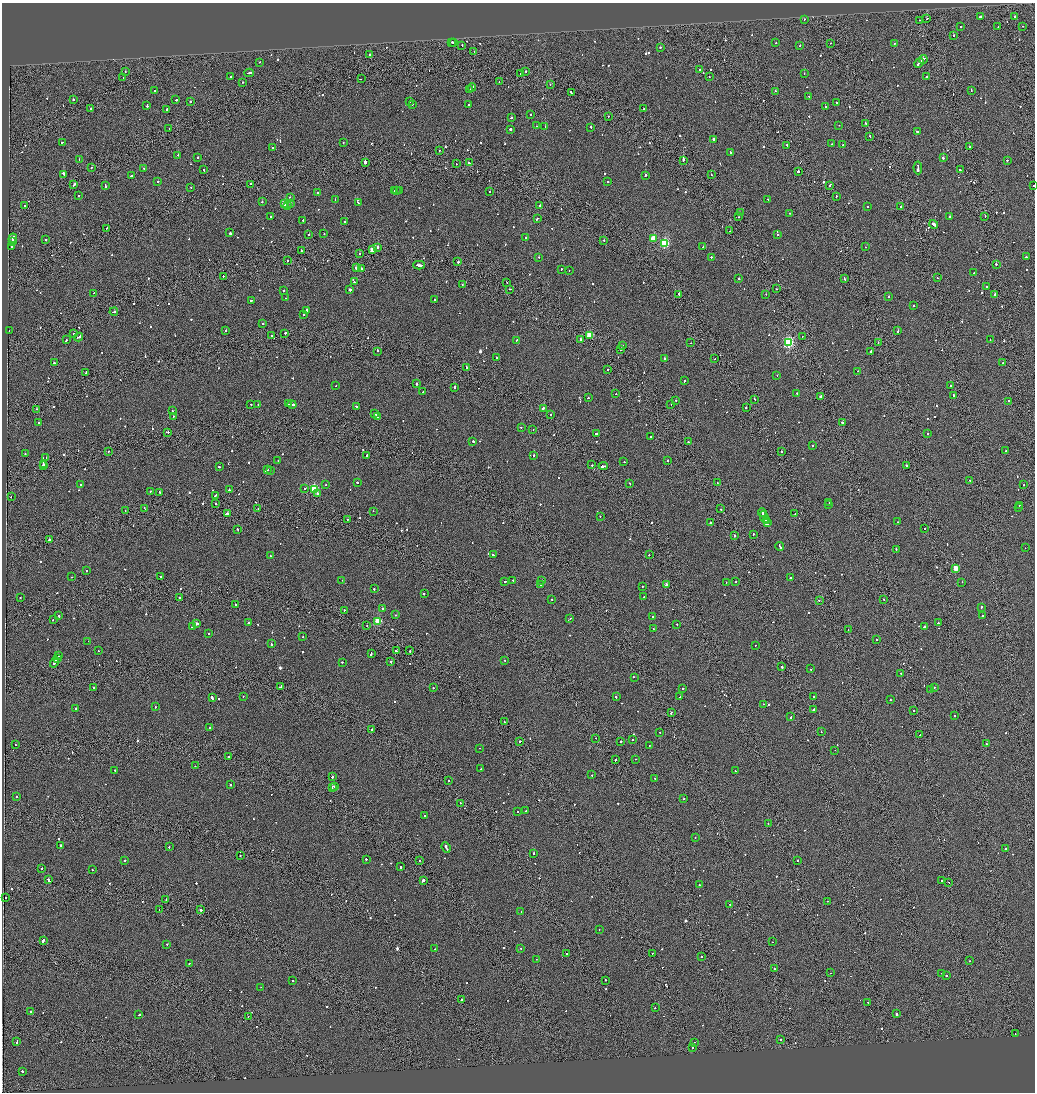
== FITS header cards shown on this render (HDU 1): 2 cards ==
NAXIS1  =                 2065
NAXIS2  =                 2180

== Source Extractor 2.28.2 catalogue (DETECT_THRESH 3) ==
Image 2065 x 2180 px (HDU 1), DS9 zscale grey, zoomed out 1/2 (1 PNG px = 2 x 2 image px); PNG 1037 x 1094 px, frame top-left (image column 1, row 2179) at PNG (2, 3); each listed source drawn as its Kron ellipse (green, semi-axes under 4 px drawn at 4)
Background -0.125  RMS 0.066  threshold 0.198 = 3 sigma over >= 5 px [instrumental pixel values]
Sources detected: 1011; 66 cannot appear on this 1/2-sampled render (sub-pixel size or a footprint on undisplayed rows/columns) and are neither listed nor drawn; of the other 945, the 500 brightest by FLUX_AUTO listed and drawn (445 fainter detections omitted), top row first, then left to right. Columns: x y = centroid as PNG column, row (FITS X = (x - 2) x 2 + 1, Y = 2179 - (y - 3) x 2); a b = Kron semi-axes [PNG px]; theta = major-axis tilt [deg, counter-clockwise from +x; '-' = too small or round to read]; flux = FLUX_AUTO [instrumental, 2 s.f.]
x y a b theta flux
1015 16 2 2 - 67
980 17 3 2 - 120
927 18 2 1 - 120
804 19 2 1 - 61
920 20 2 1 - 72
1023 26 2 1 - 83
960 27 2 2 - 67
998 27 2 1 - 88
953 35 2 2 - 140
452 42 2 2 - 90
453 42 2 1 - 63
776 43 2 2 - 67
831 43 2 1 - 110
894 44 2 1 - 140
462 45 2 1 - 350
800 45 2 2 - 100
660 47 2 2 - 71
474 52 2 2 - 72
370 55 2 2 - 160
923 59 4 2 - 440
259 62 2 1 - 72
919 63 5 2 - 360
700 69 2 1 - 92
125 71 2 1 - 100
525 71 2 2 - 160
249 73 5 2 - 290
521 73 3 1 - 160
804 74 2 1 - 990
709 76 2 2 - 98
231 77 2 2 - 500
926 77 2 2 - 430
123 78 2 1 - 170
361 79 2 2 - 150
243 82 2 2 - 85
499 82 2 2 - 61
550 84 2 2 - 170
472 87 4 1 - 250
470 90 4 2 - 280
971 90 2 2 - 110
155 91 2 2 - 100
776 91 2 2 - 160
571 92 3 2 - 140
809 97 2 2 - 73
73 100 2 1 - 600
176 100 2 2 - 170
410 101 2 2 - 110
190 102 2 2 - 310
837 102 2 2 - 110
412 104 2 2 - 60
147 105 3 2 - 130
469 105 2 2 - 80
825 107 2 2 - 96
91 108 2 2 - 86
167 109 3 2 - 340
643 109 2 2 - 91
531 115 2 2 - 63
608 117 2 1 - 66
511 118 3 2 - 150
866 123 2 2 - 180
839 125 2 1 - 67
537 126 2 1 - 160
545 127 2 1 - 100
591 127 2 2 - 460
169 128 2 2 - 100
510 129 2 1 - 2500
917 131 3 2 - 120
870 136 2 2 - 100
713 139 2 2 - 450
343 142 2 1 - 70
62 143 2 1 - 140
832 144 2 2 - 64
787 145 2 1 - 170
843 145 2 2 - 76
970 147 2 2 - 88
272 148 2 2 - 64
439 150 2 1 - 73
730 152 2 2 - 110
178 155 2 2 - 150
198 157 2 2 - 130
943 158 2 2 - 740
79 159 2 2 - 77
683 160 2 1 - 980
1007 160 2 2 - 330
365 162 3 2 - 650
469 163 2 2 - 96
456 164 2 1 - 90
91 168 2 1 - 110
144 168 2 2 - 78
918 168 6 2 -86 460
204 170 2 2 - 480
960 170 2 2 - 260
798 172 2 2 - 160
64 174 3 2 - 480
711 175 2 1 - 65
132 176 3 2 - 220
645 176 3 2 - 200
158 181 2 2 - 120
607 182 2 2 - 88
250 184 2 1 - 87
74 185 3 2 - 310
105 185 3 2 - 120
830 185 3 2 - 160
1033 186 2 1 - 230
191 188 2 1 - 62
395 190 2 2 - 130
396 190 2 2 - 78
400 190 2 2 - 150
317 192 2 2 - 130
489 192 2 1 - 73
79 196 2 2 - 130
836 196 2 1 - 98
290 198 3 2 - 120
335 199 2 2 - 61
768 199 2 2 - 80
262 201 2 2 - 230
285 203 3 2 - 340
291 203 2 2 - 140
358 203 4 2 - 190
287 205 2 2 - 370
540 205 2 2 - 180
25 206 2 2 - 99
901 206 2 2 - 560
868 207 2 1 - 250
740 213 2 2 - 100
789 213 2 2 - 69
985 216 2 2 - 92
271 217 2 2 - 140
738 217 2 2 - 140
950 217 2 2 - 120
537 219 4 2 - 200
303 220 2 2 - 80
345 222 2 2 - 710
934 224 4 2 - 530
106 228 2 1 - 160
730 231 2 1 - 67
230 233 3 2 - 220
324 233 2 1 - 61
777 234 2 2 - 120
309 235 2 2 - 190
13 238 5 2 - 300
526 238 2 2 - 240
653 238 3 2 - 300
46 240 2 2 - 81
604 240 2 2 - 120
12 242 2 1 - 170
664 243 3 3 - 1300
11 246 3 2 - 110
378 247 2 2 - 300
703 247 2 2 - 76
865 247 2 2 - 75
372 250 3 2 - 280
301 251 2 1 - 160
360 254 2 2 - 73
539 257 2 1 - 73
711 257 2 2 - 230
1026 257 2 2 - 280
288 260 2 2 - 130
458 262 2 2 - 300
996 264 2 2 - 190
419 265 6 2 -2 450
357 268 2 2 - 1900
361 268 2 2 - 670
561 269 2 2 - 76
569 270 2 2 - 69
974 273 2 1 - 81
223 276 2 2 - 130
845 278 3 2 - 140
937 278 2 2 - 73
739 279 2 1 - 110
354 282 3 2 - 810
507 282 2 1 - 82
462 285 2 2 - 80
987 286 3 2 - 280
510 289 3 2 - 78
776 289 2 1 - 61
350 290 2 2 - 320
284 291 2 2 - 70
93 293 2 2 - 73
679 294 2 2 - 360
766 294 2 1 - 61
995 294 2 2 - 240
889 296 2 2 - 110
286 298 2 2 - 84
434 299 2 2 - 71
251 300 2 2 - 320
914 305 2 2 - 260
307 310 3 2 - 500
114 312 4 2 - 270
303 314 2 2 - 240
263 323 2 1 - 140
226 330 2 2 - 86
9 331 2 1 - 79
898 331 3 2 - 160
73 333 2 2 - 61
285 333 2 2 - 230
589 335 3 3 - 520
271 336 2 2 - 720
802 336 2 1 - 71
79 337 4 2 - 530
580 339 2 2 - 61
66 340 2 2 - 260
517 340 2 1 - 77
990 340 2 2 - 69
788 342 3 3 - 2100
690 343 2 2 - 680
878 343 2 1 - 170
622 346 2 2 - 110
621 349 2 1 - 170
377 351 2 1 - 140
870 352 3 2 - 160
497 357 2 2 - 120
664 358 2 2 - 380
715 359 2 1 - 67
54 363 2 2 - 170
1003 363 2 2 - 66
467 367 2 2 - 130
608 369 2 2 - 110
857 371 2 2 - 100
86 372 3 2 - 300
777 375 2 2 - 65
685 381 2 2 - 150
417 384 2 2 - 190
336 386 2 2 - 94
951 386 2 2 - 220
454 387 2 2 - 140
423 392 2 2 - 250
797 393 2 2 - 120
616 394 2 2 - 77
953 395 3 2 - 400
820 397 2 2 - 430
588 398 2 2 - 110
755 399 2 2 - 66
676 400 2 2 - 120
1009 401 2 2 - 280
251 404 2 1 - 72
258 404 2 2 - 63
288 404 3 2 - 290
292 404 4 2 - 430
671 404 2 1 - 130
356 406 2 2 - 100
544 408 2 2 - 740
746 408 2 2 - 190
36 409 2 2 - 73
172 411 2 2 - 74
375 413 2 2 - 110
551 414 2 2 - 75
173 416 2 2 - 100
377 417 3 1 - 300
843 422 4 2 - 200
38 423 2 2 - 210
521 427 2 2 - 93
533 430 2 1 - 100
168 432 3 2 - 81
596 433 2 2 - 170
927 433 2 2 - 460
650 436 2 2 - 68
473 441 2 2 - 220
688 442 2 2 - 90
812 446 2 2 - 67
1006 451 2 2 - 74
108 452 2 1 - 70
781 452 2 2 - 76
25 454 2 2 - 85
367 455 2 2 - 99
534 455 2 2 - 130
46 458 2 1 - 85
667 460 2 2 - 95
278 461 2 1 - 72
624 462 2 2 - 180
43 464 2 1 - 760
592 465 2 1 - 160
906 465 2 2 - 150
43 466 2 1 - 1000
603 466 4 2 - 900
219 467 2 2 - 91
267 470 2 2 - 150
270 471 2 2 - 270
970 480 2 1 - 91
357 482 2 2 - 270
629 483 2 2 - 79
717 483 2 1 - 170
80 485 2 2 - 67
326 485 2 2 - 71
1024 485 2 2 - 120
305 489 2 2 - 110
314 489 3 3 - 900
229 490 2 1 - 170
150 491 2 2 - 63
160 492 2 2 - 190
317 494 2 2 - 93
215 495 3 2 - 160
11 497 2 2 - 91
829 502 3 2 - 260
216 503 2 2 - 470
829 504 2 2 - 180
1019 505 2 2 - 79
1019 507 2 2 - 87
144 508 2 1 - 62
258 509 2 2 - 79
721 509 2 1 - 69
125 511 2 1 - 84
373 511 2 1 - 93
762 513 4 2 - 770
227 514 3 2 - 870
795 514 2 1 - 88
600 516 2 2 - 89
764 517 6 2 -62 510
347 520 2 1 - 74
766 521 2 1 - 230
897 522 2 1 - 86
710 523 2 2 - 210
767 523 4 2 - 580
238 529 2 2 - 86
925 529 2 2 - 130
753 534 2 2 - 140
735 536 2 1 - 820
49 540 2 1 - 760
780 546 4 2 - 290
1025 548 2 2 - 89
896 549 2 2 - 180
493 555 2 2 - 160
649 555 2 2 - 66
270 556 2 2 - 95
956 568 3 2 - 340
86 571 2 2 - 74
71 577 2 2 - 84
160 577 2 2 - 89
790 578 2 2 - 310
342 580 2 2 - 67
512 580 2 2 - 130
542 581 2 2 - 230
505 582 2 2 - 170
726 582 2 2 - 64
736 582 2 2 - 66
962 582 2 2 - 60
541 584 2 2 - 100
666 585 2 2 - 120
642 587 2 2 - 63
374 589 2 2 - 110
424 593 2 1 - 150
644 597 2 2 - 350
20 598 2 2 - 66
179 598 2 1 - 140
884 599 2 2 - 84
552 600 2 2 - 76
819 600 2 2 - 71
235 605 2 2 - 74
981 607 3 2 - 110
383 609 2 2 - 100
344 610 2 2 - 100
396 615 2 2 - 250
59 616 2 2 - 140
652 616 2 2 - 74
983 616 3 2 - 220
570 618 2 2 - 71
53 620 2 2 - 180
378 621 3 3 - 710
248 622 2 2 - 160
938 623 2 2 - 410
196 624 2 2 - 600
677 624 2 1 - 75
367 625 2 1 - 66
193 627 3 2 - 190
924 627 3 2 - 170
653 628 2 2 - 140
848 630 2 1 - 490
209 634 2 2 - 94
303 637 2 2 - 100
876 640 2 2 - 68
88 641 2 2 - 140
271 644 2 2 - 66
755 645 2 2 - 80
98 651 2 2 - 69
397 651 3 2 - 290
410 651 2 2 - 130
371 654 3 2 - 210
59 656 3 2 - 280
57 658 4 1 - 340
505 660 2 2 - 68
55 662 5 2 - 390
342 662 2 2 - 70
391 662 2 2 - 200
782 667 2 2 - 300
811 669 2 2 - 65
901 673 2 2 - 170
634 677 2 1 - 540
281 686 3 2 - 160
93 687 2 2 - 92
934 687 2 2 - 230
433 688 2 1 - 130
683 688 2 2 - 85
931 689 2 2 - 250
243 697 2 1 - 87
616 697 2 2 - 85
680 697 2 2 - 96
813 697 2 2 - 260
212 698 4 2 - 260
890 700 2 2 - 130
763 704 2 2 - 95
155 707 2 2 - 150
75 708 2 2 - 75
814 709 2 2 - 250
914 710 2 1 - 74
671 713 2 2 - 87
955 716 2 2 - 93
791 717 3 2 - 200
504 722 2 2 - 77
210 727 2 2 - 100
372 729 2 2 - 87
821 732 2 2 - 82
660 733 2 2 - 260
919 735 2 1 - 94
596 738 2 1 - 68
632 740 2 2 - 99
520 741 2 2 - 160
621 742 2 2 - 150
986 743 2 2 - 61
15 745 2 2 - 68
649 745 2 2 - 120
480 748 2 2 - 67
835 750 2 1 - 84
228 757 2 1 - 140
636 759 2 1 - 110
615 760 2 2 - 260
195 766 2 2 - 86
480 769 2 2 - 70
115 770 2 2 - 75
735 771 2 2 - 100
592 775 2 2 - 64
332 777 2 2 - 120
655 779 2 1 - 61
449 781 2 1 - 71
230 785 2 2 - 260
335 786 2 1 - 82
332 787 4 1 - 620
17 797 2 2 - 110
684 799 2 1 - 65
460 803 2 2 - 94
526 810 2 2 - 66
517 811 2 2 - 72
425 815 2 1 - 82
768 823 2 1 - 65
695 838 2 2 - 77
60 846 3 2 - 180
169 847 2 2 - 79
446 847 5 2 - 350
1006 849 3 2 - 180
533 853 2 2 - 130
240 855 2 2 - 110
366 859 2 2 - 140
125 860 2 2 - 83
798 860 2 1 - 220
419 861 2 1 - 61
401 867 2 2 - 190
42 869 2 2 - 89
92 870 2 2 - 73
48 880 4 2 - 980
423 880 2 2 - 940
942 881 2 2 - 170
949 882 2 1 - 76
699 885 2 2 - 120
6 897 2 2 - 80
166 899 2 2 - 65
827 901 2 1 - 120
730 904 2 2 - 75
159 909 2 1 - 66
201 910 2 2 - 470
521 911 2 2 - 70
599 930 2 2 - 68
43 940 3 2 - 730
773 942 2 2 - 240
167 944 2 2 - 66
435 949 2 1 - 64
521 949 2 2 - 65
566 953 2 2 - 85
652 953 2 1 - 92
701 957 2 2 - 130
536 959 2 1 - 76
970 961 2 2 - 120
189 963 2 1 - 90
774 968 2 1 - 63
831 973 2 2 - 61
942 973 2 1 - 160
946 976 2 2 - 110
293 980 2 2 - 71
605 980 2 2 - 120
261 987 2 2 - 120
461 999 2 1 - 170
868 1002 2 2 - 65
655 1008 2 1 - 99
31 1011 2 2 - 640
896 1014 2 2 - 410
139 1015 2 2 - 81
248 1016 2 1 - 75
1015 1034 2 1 - 220
781 1040 2 2 - 63
17 1042 4 2 - 180
695 1042 2 1 - 67
693 1047 2 1 - 68
22 1071 2 2 - 120
At the frame edge (FLAGS 8, measured only in part): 1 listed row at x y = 1033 186
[445 fainter detections neither listed nor drawn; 66 sub-pixel or undisplayed-footprint detections neither listed nor drawn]